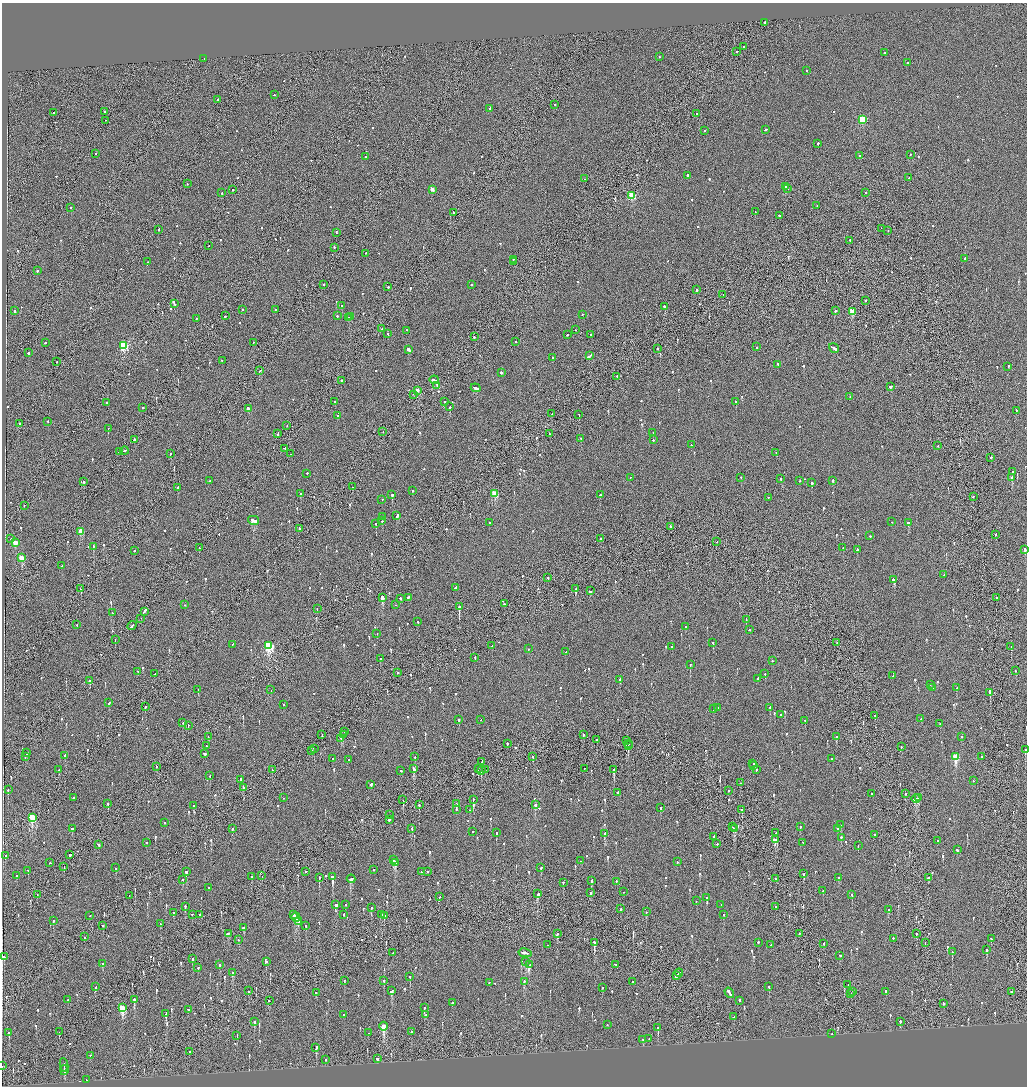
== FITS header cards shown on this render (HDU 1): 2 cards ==
NAXIS1  =                 2050
NAXIS2  =                 2168

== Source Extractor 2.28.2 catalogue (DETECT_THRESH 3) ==
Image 2050 x 2168 px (HDU 1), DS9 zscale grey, zoomed out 1/2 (1 PNG px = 2 x 2 image px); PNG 1029 x 1088 px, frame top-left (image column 2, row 2167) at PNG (2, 3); each listed source drawn as its Kron ellipse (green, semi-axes under 4 px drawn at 4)
Background -0.0872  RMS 0.067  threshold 0.201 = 3 sigma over >= 5 px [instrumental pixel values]
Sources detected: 1035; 31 cannot appear on this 1/2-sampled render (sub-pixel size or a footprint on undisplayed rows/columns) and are neither listed nor drawn; of the other 1004, the 500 brightest by FLUX_AUTO listed and drawn (504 fainter detections omitted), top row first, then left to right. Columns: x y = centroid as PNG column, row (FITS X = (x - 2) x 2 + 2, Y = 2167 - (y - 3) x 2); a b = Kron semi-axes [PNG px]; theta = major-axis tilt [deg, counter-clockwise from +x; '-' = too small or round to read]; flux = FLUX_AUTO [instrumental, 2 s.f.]
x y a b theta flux
765 22 2 2 - 460
743 47 2 2 - 160
737 51 2 2 - 140
884 53 2 2 - 98
659 57 2 1 - 68
204 58 2 1 - 100
907 63 2 2 - 250
806 70 2 2 - 120
274 95 2 2 - 220
218 99 2 2 - 550
555 104 2 2 - 140
490 108 3 2 - 220
105 112 2 2 - 100
54 113 2 1 - 100
697 114 2 2 - 230
862 119 3 3 - 830
106 120 2 1 - 79
765 129 3 2 - 200
705 131 2 1 - 200
818 143 2 2 - 120
96 154 2 2 - 78
910 154 2 2 - 78
860 155 2 2 - 150
366 157 2 2 - 86
687 175 2 2 - 470
909 177 2 1 - 78
585 179 2 2 - 88
187 184 2 2 - 87
785 186 3 1 - 220
788 188 2 2 - 100
233 189 2 2 - 140
432 189 2 2 - 120
866 192 2 2 - 78
222 193 2 2 - 170
632 195 3 3 - 900
817 206 2 2 - 70
70 208 2 2 - 84
755 212 2 1 - 210
453 213 2 1 - 590
780 215 3 2 - 180
881 228 2 1 - 66
158 229 2 2 - 280
888 230 2 2 - 75
336 233 2 2 - 580
850 240 2 1 - 87
209 246 2 2 - 68
334 248 2 1 - 140
366 253 2 2 - 77
965 258 2 2 - 71
513 259 3 2 - 210
148 262 2 1 - 81
513 262 3 1 - 300
37 270 2 2 - 340
323 285 2 2 - 130
471 285 2 2 - 160
388 287 2 1 - 98
696 290 2 2 - 140
723 295 2 2 - 70
865 300 2 2 - 150
174 304 2 2 - 72
342 305 2 2 - 330
665 306 3 2 - 430
275 309 2 2 - 70
243 310 2 2 - 90
15 311 2 2 - 120
836 311 2 2 - 140
852 311 3 3 - 410
583 314 2 1 - 90
225 316 2 2 - 120
337 316 2 1 - 120
351 316 3 2 - 190
348 317 2 2 - 130
196 318 2 2 - 93
382 329 2 2 - 97
407 330 2 2 - 120
575 330 2 1 - 75
388 333 2 2 - 96
567 335 2 2 - 70
590 335 2 2 - 110
474 337 2 2 - 140
515 341 2 2 - 110
253 342 2 2 - 76
45 343 3 2 - 130
124 346 3 3 - 1200
756 347 2 2 - 82
657 348 2 2 - 230
834 348 5 2 - 1100
409 349 4 2 - 670
28 352 2 2 - 880
589 355 3 2 - 360
552 357 2 2 - 160
222 360 2 2 - 150
57 362 2 2 - 120
778 364 2 2 - 91
1008 367 3 2 - 130
260 371 3 2 - 130
501 372 3 2 - 180
617 376 2 2 - 110
341 380 2 2 - 160
434 380 5 2 - 250
437 385 2 2 - 94
890 386 2 1 - 4300
476 388 5 2 - 500
417 390 2 2 - 190
414 394 2 1 - 150
850 396 2 2 - 77
444 401 2 2 - 73
335 402 2 2 - 81
736 402 2 2 - 71
107 403 2 1 - 140
450 407 2 2 - 510
143 408 2 2 - 100
248 409 2 2 - 180
1016 410 2 2 - 220
552 413 2 1 - 110
579 414 2 1 - 92
337 415 2 2 - 86
48 421 2 2 - 110
20 423 3 2 - 170
287 425 2 1 - 66
108 428 2 2 - 500
383 431 2 1 - 160
653 433 2 1 - 170
278 434 3 1 - 190
549 434 2 1 - 77
581 438 2 2 - 72
134 439 2 1 - 720
653 440 2 2 - 120
691 445 2 2 - 73
938 446 2 1 - 100
285 448 3 2 - 220
124 451 4 2 - 400
119 452 2 2 - 82
776 452 2 2 - 71
170 453 2 2 - 150
290 454 2 1 - 90
991 457 2 2 - 120
1013 472 2 2 - 230
307 473 2 2 - 150
630 477 2 2 - 76
741 477 2 1 - 170
1012 477 3 2 - 100
781 479 2 2 - 110
800 480 2 2 - 65
832 480 2 2 - 270
210 481 2 2 - 92
84 482 2 2 - 540
812 483 2 2 - 370
178 487 2 2 - 150
352 487 2 1 - 94
413 490 2 2 - 100
495 493 3 3 - 570
300 494 2 2 - 120
392 495 2 2 - 1400
600 495 2 2 - 190
768 497 2 2 - 120
973 497 2 2 - 79
382 499 2 2 - 85
24 505 2 2 - 84
397 516 4 2 - 240
382 517 2 2 - 220
254 520 6 2 -15 280
382 521 2 2 - 79
892 522 2 2 - 79
909 522 2 2 - 200
489 523 2 2 - 120
376 524 2 1 - 190
670 526 2 2 - 220
299 528 2 2 - 260
81 531 3 3 - 330
996 534 2 1 - 110
870 536 2 1 - 150
11 539 2 2 - 230
601 539 3 2 - 140
717 541 2 1 - 140
15 542 3 2 - 300
93 546 2 2 - 320
199 547 2 1 - 140
843 548 3 2 - 290
857 549 3 2 - 350
1025 549 3 2 - 380
134 550 2 2 - 90
22 558 3 3 - 370
61 566 2 2 - 87
944 575 2 2 - 150
548 578 2 2 - 75
894 580 3 2 - 620
456 587 3 2 - 330
81 589 2 1 - 90
576 589 2 2 - 890
590 591 3 2 - 110
408 597 2 2 - 220
382 598 3 2 - 1200
401 598 3 2 - 120
996 598 2 2 - 140
504 604 2 1 - 430
184 605 2 1 - 87
396 605 2 1 - 220
459 607 2 2 - 1300
317 609 2 1 - 120
144 611 4 2 - 340
112 613 2 2 - 200
141 618 2 1 - 81
746 619 2 2 - 130
418 622 2 2 - 83
76 625 2 2 - 100
132 626 5 2 - 280
685 626 2 2 - 75
750 630 2 1 - 150
377 633 2 2 - 67
115 640 2 1 - 75
713 642 2 2 - 140
837 642 2 1 - 81
233 644 3 2 - 160
269 646 4 3 - 1700
492 646 2 2 - 75
672 647 2 2 - 610
1011 647 2 2 - 68
528 649 2 2 - 78
566 652 2 2 - 86
475 657 2 2 - 71
380 659 2 2 - 97
772 661 2 2 - 78
690 664 2 2 - 150
138 671 2 2 - 67
1016 671 2 1 - 77
398 673 2 2 - 280
154 674 2 2 - 110
765 674 2 2 - 130
893 676 2 2 - 100
758 678 2 2 - 96
620 679 2 2 - 270
90 680 2 2 - 190
930 684 2 2 - 78
933 687 2 2 - 110
956 688 2 2 - 67
198 690 2 2 - 160
271 690 2 1 - 90
990 692 3 2 - 1000
109 703 3 2 - 77
283 704 2 2 - 85
145 707 2 2 - 300
718 707 2 2 - 110
770 707 2 2 - 110
713 709 2 2 - 78
781 715 2 2 - 160
875 715 2 2 - 73
921 718 2 2 - 220
459 719 2 2 - 470
481 720 2 1 - 240
805 720 2 2 - 140
182 723 2 2 - 110
940 723 2 2 - 82
188 725 2 1 - 130
344 731 2 2 - 72
343 734 3 2 - 96
322 735 2 1 - 140
583 735 2 2 - 93
836 736 2 2 - 180
208 737 2 1 - 100
961 737 2 2 - 100
341 738 2 1 - 140
597 739 2 1 - 380
627 740 2 2 - 100
507 743 2 2 - 81
628 744 2 1 - 240
206 745 2 2 - 110
628 746 3 2 - 150
901 747 2 1 - 66
314 748 2 2 - 110
312 750 2 1 - 83
1025 750 2 2 - 170
27 753 2 2 - 160
204 753 2 2 - 220
65 755 3 2 - 140
955 756 4 3 - 610
25 757 2 2 - 81
415 757 2 2 - 65
533 757 2 2 - 120
981 757 2 1 - 84
832 758 2 2 - 67
332 759 2 2 - 67
349 760 2 2 - 210
482 761 3 2 - 250
753 763 2 2 - 85
753 765 2 2 - 150
156 766 2 1 - 86
414 768 3 2 - 1000
478 768 2 1 - 68
584 768 2 1 - 84
614 769 3 2 - 250
756 769 2 2 - 76
59 770 2 2 - 110
272 770 2 1 - 140
481 770 2 1 - 73
485 770 2 2 - 90
401 771 3 2 - 130
210 776 2 2 - 150
240 779 3 2 - 130
973 781 2 1 - 74
740 783 2 2 - 82
371 784 2 2 - 390
243 788 3 2 - 180
8 789 3 2 - 88
728 790 2 2 - 120
618 792 2 2 - 260
871 793 2 1 - 110
905 793 2 2 - 160
73 797 2 2 - 90
283 798 2 2 - 98
918 798 2 2 - 510
473 799 2 2 - 93
916 799 4 2 - 450
403 800 2 1 - 120
108 804 2 2 - 140
456 804 3 2 - 190
419 805 2 2 - 160
535 805 2 2 - 220
193 806 2 2 - 220
661 808 3 2 - 140
456 809 2 2 - 90
469 810 2 2 - 69
742 810 2 1 - 96
389 815 2 1 - 90
32 817 4 3 - 1100
389 819 3 2 - 380
165 823 2 2 - 80
840 825 2 2 - 68
733 827 2 1 - 110
800 827 2 2 - 91
72 828 2 2 - 230
412 828 2 2 - 79
734 828 4 2 - 180
232 829 2 2 - 85
837 829 2 2 - 80
473 831 2 1 - 130
496 832 2 2 - 110
604 833 3 2 - 100
776 833 2 1 - 86
874 835 2 2 - 95
714 836 2 2 - 84
841 837 2 2 - 180
775 839 4 3 - 420
938 841 2 2 - 150
146 842 2 2 - 70
803 842 2 2 - 85
717 843 2 1 - 230
98 844 2 2 - 170
858 845 2 2 - 89
957 850 2 2 - 230
6 855 2 2 - 140
70 855 3 2 - 740
393 860 3 2 - 310
581 861 2 1 - 68
395 862 4 2 - 340
677 862 2 2 - 97
50 863 2 1 - 89
64 866 2 1 - 78
541 867 2 2 - 290
116 868 2 2 - 140
374 869 2 2 - 67
28 870 2 2 - 81
186 871 3 2 - 410
306 871 2 2 - 180
427 871 2 2 - 82
421 872 2 2 - 130
804 874 2 2 - 110
17 875 2 2 - 110
262 876 2 1 - 180
332 876 3 2 - 790
251 877 2 2 - 96
319 877 2 2 - 550
838 877 2 2 - 140
928 877 2 2 - 210
775 878 2 1 - 100
183 879 2 2 - 73
351 879 4 2 - 400
592 881 3 2 - 130
616 881 2 2 - 95
563 882 2 2 - 250
208 888 2 2 - 67
823 890 2 2 - 190
624 892 2 1 - 85
590 893 3 2 - 78
37 894 2 1 - 100
537 894 3 2 - 190
852 894 3 2 - 70
129 896 2 1 - 66
440 897 2 1 - 90
707 898 2 2 - 490
696 901 2 2 - 100
345 904 2 2 - 72
721 904 2 1 - 72
336 905 3 3 - 160
185 906 3 2 - 330
776 906 2 2 - 410
371 907 2 2 - 300
621 909 2 2 - 160
888 910 2 2 - 170
646 912 2 2 - 92
174 913 2 2 - 130
199 914 2 2 - 570
344 914 2 2 - 110
192 915 2 2 - 190
294 915 3 1 - 220
382 915 3 2 - 490
723 915 2 2 - 86
90 916 2 2 - 110
384 916 2 2 - 480
296 917 5 2 - 480
53 921 2 2 - 99
298 921 4 2 - 210
161 924 2 2 - 110
103 926 2 2 - 120
306 926 2 2 - 74
244 927 3 2 - 140
228 933 4 2 - 190
799 933 2 1 - 280
916 933 2 1 - 88
557 934 3 2 - 170
84 937 2 1 - 110
893 938 2 2 - 130
991 938 2 2 - 88
238 940 2 2 - 110
594 942 3 2 - 960
758 942 2 2 - 180
824 943 2 2 - 100
925 943 2 1 - 88
547 945 2 2 - 85
771 945 2 2 - 79
986 950 3 2 - 230
952 952 2 2 - 130
393 953 2 2 - 83
525 953 7 2 -10 570
840 955 2 2 - 79
3 957 3 2 - 220
192 958 2 2 - 310
266 961 2 2 - 65
525 962 4 2 - 150
102 963 2 2 - 100
220 964 3 2 - 180
615 964 4 2 - 190
529 965 2 2 - 110
198 967 2 2 - 74
232 973 3 2 - 68
679 973 4 2 - 260
410 976 2 2 - 82
676 976 3 1 - 230
344 980 2 2 - 70
384 980 2 2 - 110
524 981 3 2 - 66
633 981 2 2 - 390
489 982 2 2 - 65
848 985 2 1 - 100
769 986 2 2 - 120
95 987 3 2 - 120
602 987 2 2 - 73
249 991 2 1 - 90
392 991 3 2 - 150
853 991 2 2 - 76
1011 991 2 2 - 85
316 992 2 2 - 310
885 992 2 2 - 450
729 993 5 2 - 1400
851 994 2 2 - 69
134 999 3 2 - 370
68 1000 2 2 - 72
269 1000 2 2 - 75
739 1001 3 2 - 480
452 1003 2 2 - 240
944 1003 2 2 - 110
122 1007 4 3 - 730
424 1007 2 2 - 130
188 1009 2 2 - 68
166 1014 3 2 - 320
343 1014 2 2 - 140
425 1015 2 2 - 93
734 1017 2 2 - 80
254 1021 3 2 - 69
900 1021 2 2 - 210
607 1025 2 2 - 82
383 1026 4 3 - 540
658 1028 3 2 - 150
59 1032 2 2 - 78
411 1032 2 2 - 88
9 1033 2 2 - 650
368 1033 3 2 - 66
831 1034 2 1 - 68
237 1035 2 2 - 170
649 1038 2 2 - 75
643 1039 2 1 - 260
316 1047 3 2 - 280
189 1052 2 1 - 77
90 1055 2 1 - 100
377 1058 2 2 - 380
326 1060 2 1 - 68
64 1065 7 2 -83 410
2 1066 2 1 - 210
64 1070 5 2 - 270
87 1080 3 2 - 120
At the frame edge (FLAGS 8, measured only in part): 4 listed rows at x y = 1025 549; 1025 750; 3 957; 2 1066
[504 fainter detections neither listed nor drawn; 31 sub-pixel or undisplayed-footprint detections neither listed nor drawn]